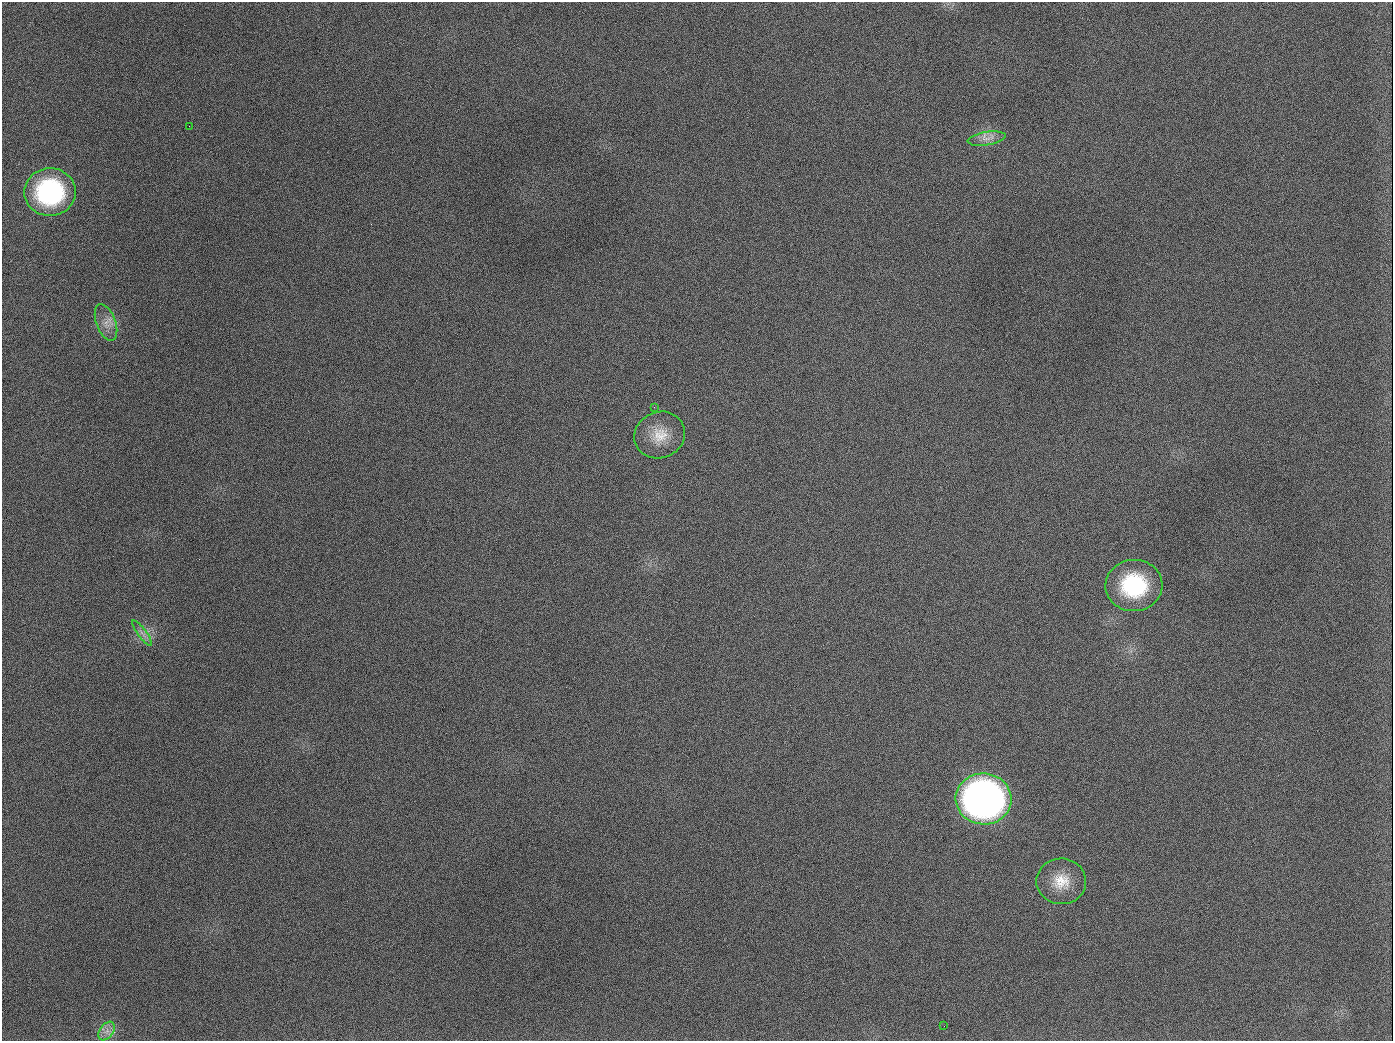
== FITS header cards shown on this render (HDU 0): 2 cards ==
NAXIS1  =                 1391
NAXIS2  =                 1039

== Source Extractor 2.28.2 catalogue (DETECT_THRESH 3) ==
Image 1391 x 1039 px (HDU 0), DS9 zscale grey, 1 PNG px = 1 image px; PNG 1395 x 1043 px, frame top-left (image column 1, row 1039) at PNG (2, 2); each listed source drawn as its Kron ellipse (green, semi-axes under 4 px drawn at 4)
Background 1890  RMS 79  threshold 237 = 3 sigma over >= 5 px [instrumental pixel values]
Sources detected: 12; all 12 listed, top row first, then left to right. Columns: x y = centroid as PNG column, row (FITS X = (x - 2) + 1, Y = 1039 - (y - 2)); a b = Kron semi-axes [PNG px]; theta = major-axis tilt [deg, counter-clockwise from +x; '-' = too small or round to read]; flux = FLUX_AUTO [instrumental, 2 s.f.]
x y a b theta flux
189 126 2 2 - 5.6e+03
987 139 19 6 9 4.6e+04
50 192 25 24 - 7.2e+05
106 322 19 9 -70 5.9e+04
654 407 3 3 - 5.0e+03
660 435 26 23 25 1.5e+05
1134 585 28 25 3 4.8e+05
142 633 15 4 -53 2.7e+04
984 799 28 25 -7 3.3e+06
1061 881 25 23 -2 1.5e+05
944 1026 3 2 - 3.7e+03
107 1031 10 6 54 3.2e+04